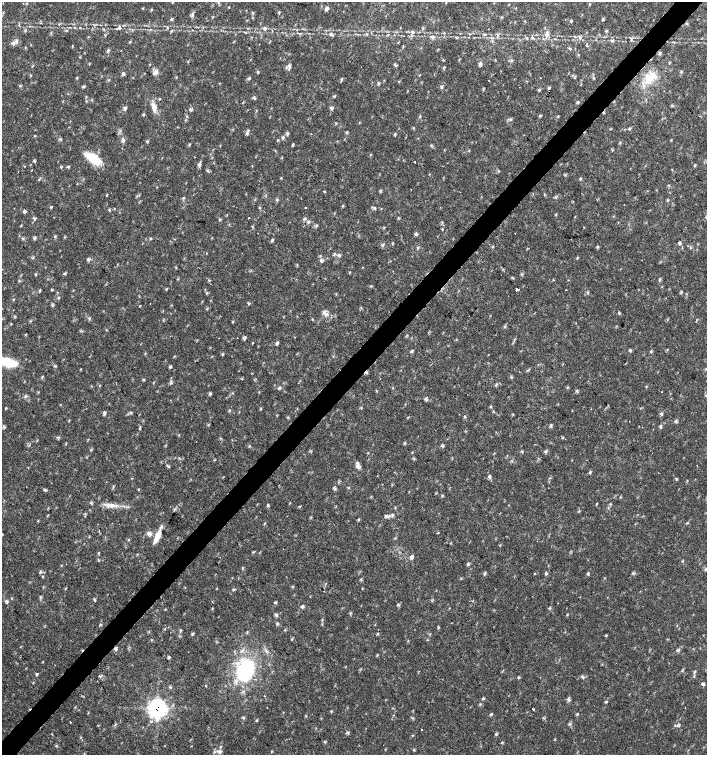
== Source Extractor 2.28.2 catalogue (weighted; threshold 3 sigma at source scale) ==
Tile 10 of 4 x 4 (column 2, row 3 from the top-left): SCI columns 1635-3043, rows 1507-3012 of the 6023 x 6029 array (HDU 1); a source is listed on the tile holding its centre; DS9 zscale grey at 2 x 2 block average (1 PNG px = mean of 2 x 2 image px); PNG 709 x 757 px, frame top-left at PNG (2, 2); no overlay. Shown black and unused: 4% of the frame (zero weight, under 2 of 3 exposures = <1% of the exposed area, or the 3 px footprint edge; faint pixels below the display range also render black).
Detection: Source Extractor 2.28.2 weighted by HDU 2 'WHT'; one run over the whole footprint, this tile lists its part. Background 0.018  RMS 0.0031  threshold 0.0141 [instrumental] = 3 sigma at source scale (4.5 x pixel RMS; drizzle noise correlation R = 1.50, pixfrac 1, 0.0396/0.0396 arcsec/px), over >= 5 px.
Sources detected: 262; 4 cosmic-ray / hot-pixel residue — not listed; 4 inside a brighter listed object's ellipse — not listed separately; the other 254 listed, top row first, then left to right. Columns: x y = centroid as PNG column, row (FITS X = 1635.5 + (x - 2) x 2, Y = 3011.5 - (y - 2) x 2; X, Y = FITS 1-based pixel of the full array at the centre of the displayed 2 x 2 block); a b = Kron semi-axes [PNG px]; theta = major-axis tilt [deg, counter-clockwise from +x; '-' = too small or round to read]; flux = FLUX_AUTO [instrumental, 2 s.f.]
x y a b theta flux
23 4 2 2 - 0.4
229 7 3 2 - 0.45
327 8 4 3 - 2.9
151 9 3 2 - 0.67
252 13 4 2 - 0.54
279 13 3 3 - 0.6
192 15 5 2 - 1.1
172 19 3 3 - 0.86
603 19 4 3 - 0.86
571 21 3 2 - 0.63
119 27 5 4 - 1.7
167 28 4 2 - 0.73
265 29 6 4 -8 1.7
104 30 3 3 - 0.57
606 31 4 2 - 0.71
413 32 5 4 - 1.7
331 34 5 4 - 1.6
366 34 4 3 - 0.72
485 34 4 3 - 0.74
547 35 7 4 38 2.3
574 36 3 2 - 0.55
432 37 6 5 - 1.9
456 37 4 3 - 0.71
532 37 5 3 - 1.2
527 38 3 2 - 0.6
580 38 5 3 - 1.4
612 40 5 4 - 1.2
130 42 4 2 - 0.52
13 43 6 4 -36 2.2
586 45 2 2 - 1.1
80 48 2 2 - 0.59
570 49 3 2 - 0.46
108 50 4 4 - 1
660 53 4 3 - 1.2
669 62 3 3 - 0.56
480 64 6 4 -76 1.5
395 65 4 3 - 1.1
289 67 9 3 79 1.8
155 72 8 6 51 2.8
258 72 4 3 - 0.89
123 74 4 3 - 1.2
540 78 2 2 - 0.65
650 78 21 9 50 14
341 79 5 2 - 0.79
489 80 2 2 - 0.64
83 87 3 2 - 0.68
442 87 4 3 - 1.1
549 87 3 2 - 0.77
539 90 4 3 - 0.82
334 96 4 3 - 0.73
254 98 4 3 - 0.87
159 99 4 2 - 0.56
578 102 4 3 - 0.81
672 106 4 2 - 0.58
154 107 14 6 -79 5.3
125 108 5 4 - 1.4
331 108 5 4 - 1.4
191 109 5 4 - 1.2
143 115 4 2 - 0.66
420 116 3 3 - 0.59
540 116 3 3 - 0.84
558 116 4 2 - 0.46
510 120 3 3 - 1
629 129 5 2 - 0.83
287 133 6 3 -81 1.1
247 134 6 3 48 1.3
311 134 2 2 - 0.83
395 135 4 3 - 0.84
34 136 3 2 - 0.45
123 140 7 4 -67 2
620 142 3 2 - 0.57
293 144 4 2 - 0.73
93 159 17 7 -35 22
34 161 4 3 - 0.85
414 162 2 2 - 0.91
199 164 8 4 71 1.7
68 167 3 3 - 0.66
207 170 4 3 - 0.85
18 171 2 2 - 0.29
39 179 3 2 - 0.38
580 179 3 3 - 0.63
380 191 4 3 - 0.8
183 198 4 3 - 0.74
277 200 4 3 - 0.75
668 200 3 2 - 0.6
342 206 4 2 - 0.52
51 207 4 2 - 0.53
259 208 3 3 - 0.55
306 208 2 2 - 0.8
374 208 4 3 - 1.1
109 210 5 2 - 0.61
25 211 4 3 - 1.4
556 214 3 3 - 0.55
706 217 3 2 - 0.46
249 218 2 2 - 1.1
34 219 5 3 - 1
304 219 5 3 - 1.1
219 220 3 3 - 0.66
308 222 5 3 - 1.2
21 225 5 2 - 0.43
444 225 2 2 - 0.28
316 226 3 3 - 0.79
253 227 4 2 - 0.6
515 233 2 2 - 0.77
416 234 5 4 - 1.1
55 236 3 3 - 0.69
23 238 3 2 - 0.73
34 238 4 3 - 1.2
150 238 4 2 - 0.58
272 240 4 3 - 0.98
679 243 5 3 - 1.1
418 247 4 3 - 0.73
597 247 4 3 - 0.8
690 247 3 3 - 0.82
334 254 4 3 - 0.9
339 255 5 4 - 1.4
577 258 5 2 - 0.5
88 260 5 4 - 1.4
321 261 6 4 -40 1.5
65 273 5 2 - 0.74
660 279 4 3 - 0.85
553 280 3 2 - 0.49
166 289 3 2 - 0.53
517 289 2 2 - 26
39 290 4 3 - 0.75
52 290 4 2 - 0.62
566 290 2 2 - 0.47
681 292 4 3 - 0.78
207 293 4 2 - 0.46
59 297 3 2 - 0.54
13 299 3 2 - 0.47
248 303 4 2 - 0.81
52 305 4 3 - 0.84
140 306 3 2 - 0.38
325 313 6 4 -41 5.1
619 313 4 3 - 0.65
89 318 4 4 - 0.99
312 319 3 2 - 0.41
232 322 3 3 - 0.51
505 327 4 2 - 0.62
106 330 3 2 - 0.42
219 338 2 2 - 0.48
244 338 5 4 - 1.2
252 343 2 2 - 1.3
277 343 4 3 - 1
630 350 5 3 - 0.9
411 351 4 3 - 0.89
222 355 4 2 - 0.63
7 362 21 8 -17 24
538 364 3 2 - 0.53
170 367 4 3 - 0.88
42 377 4 2 - 0.63
143 380 4 3 - 0.7
171 383 4 2 - 0.75
496 385 4 2 - 0.84
279 388 5 2 - 0.96
577 391 4 2 - 0.76
661 392 2 2 - 0.29
210 393 4 3 - 0.87
25 396 5 3 - 1
426 399 6 3 -40 1.1
491 406 3 2 - 0.59
6 408 4 2 - 0.55
229 410 4 3 - 0.67
572 410 2 2 - 0.33
494 411 3 2 - 0.47
130 412 4 3 - 0.92
104 413 5 3 - 1.3
661 414 6 3 -46 0.9
465 417 3 3 - 0.68
676 421 4 2 - 0.64
550 426 5 3 - 0.98
4 427 6 3 -50 1
140 427 5 2 - 0.78
660 427 4 3 - 1.1
249 446 3 2 - 0.5
443 446 4 3 - 0.88
522 451 3 2 - 0.56
546 452 3 2 - 0.72
169 466 3 2 - 0.59
358 466 8 4 -63 3.5
589 473 4 2 - 0.59
489 477 5 4 - 1.3
676 479 3 2 - 0.61
113 487 3 2 - 0.6
45 490 4 3 - 0.88
109 505 14 5 -10 5
268 505 4 3 - 0.96
392 515 5 3 - 1.2
386 516 6 4 50 1.5
358 519 4 2 - 0.7
265 523 3 2 - 0.53
687 523 3 2 - 0.48
149 534 7 4 -34 3
2 535 4 3 - 0.74
157 536 17 5 65 8.6
395 538 3 3 - 0.57
98 553 3 2 - 0.5
411 557 7 4 -37 1.6
682 561 3 2 - 0.54
468 564 5 4 - 1
242 568 3 2 - 0.51
485 573 4 3 - 0.95
633 573 4 3 - 1
535 574 2 2 - 0.71
546 574 5 3 - 0.87
588 574 3 2 - 0.62
233 590 3 2 - 0.66
95 600 4 3 - 0.82
7 602 5 3 - 1.2
212 602 3 2 - 0.31
302 606 4 3 - 1.6
549 608 4 2 - 0.63
212 609 3 2 - 0.38
276 615 6 4 -36 1.3
277 624 5 3 - 0.9
439 627 3 3 - 0.72
165 629 3 3 - 0.51
181 630 3 2 - 0.57
247 632 4 2 - 0.6
192 634 5 3 - 0.86
292 639 3 2 - 0.53
115 649 6 3 -40 1.4
678 650 4 3 - 0.97
169 657 4 3 - 0.88
245 670 25 20 59 53
695 671 4 2 - 0.68
37 674 3 3 - 0.82
519 677 4 3 - 0.67
582 677 4 2 - 0.76
702 684 4 3 - 1.3
170 687 5 3 - 0.93
568 699 6 3 -54 1.2
605 701 3 2 - 0.67
685 707 2 2 - 0.27
157 708 8 8 - 150
267 708 2 2 - 1.2
533 709 2 2 - 4.6
331 711 3 3 - 0.61
491 714 3 3 - 0.86
577 714 4 2 - 0.59
243 717 4 2 - 0.67
256 720 3 2 - 0.57
151 721 3 2 - 1.1
70 722 2 2 - 0.53
570 724 4 3 - 0.92
678 725 4 3 - 1.2
421 729 2 2 - 0.75
347 733 5 3 - 0.98
496 734 4 2 - 0.78
56 746 4 3 - 0.65
220 747 4 2 - 0.57
414 750 3 2 - 0.55
220 752 7 4 -3 2.7
Overlapping masked pixels (flux is a lower limit): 2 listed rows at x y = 115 649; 157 708
Isophote crosses this tile's border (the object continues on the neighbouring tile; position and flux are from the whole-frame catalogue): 3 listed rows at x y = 706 217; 7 362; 2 535
Diffuse or blended objects may show on this block-average render without a row.